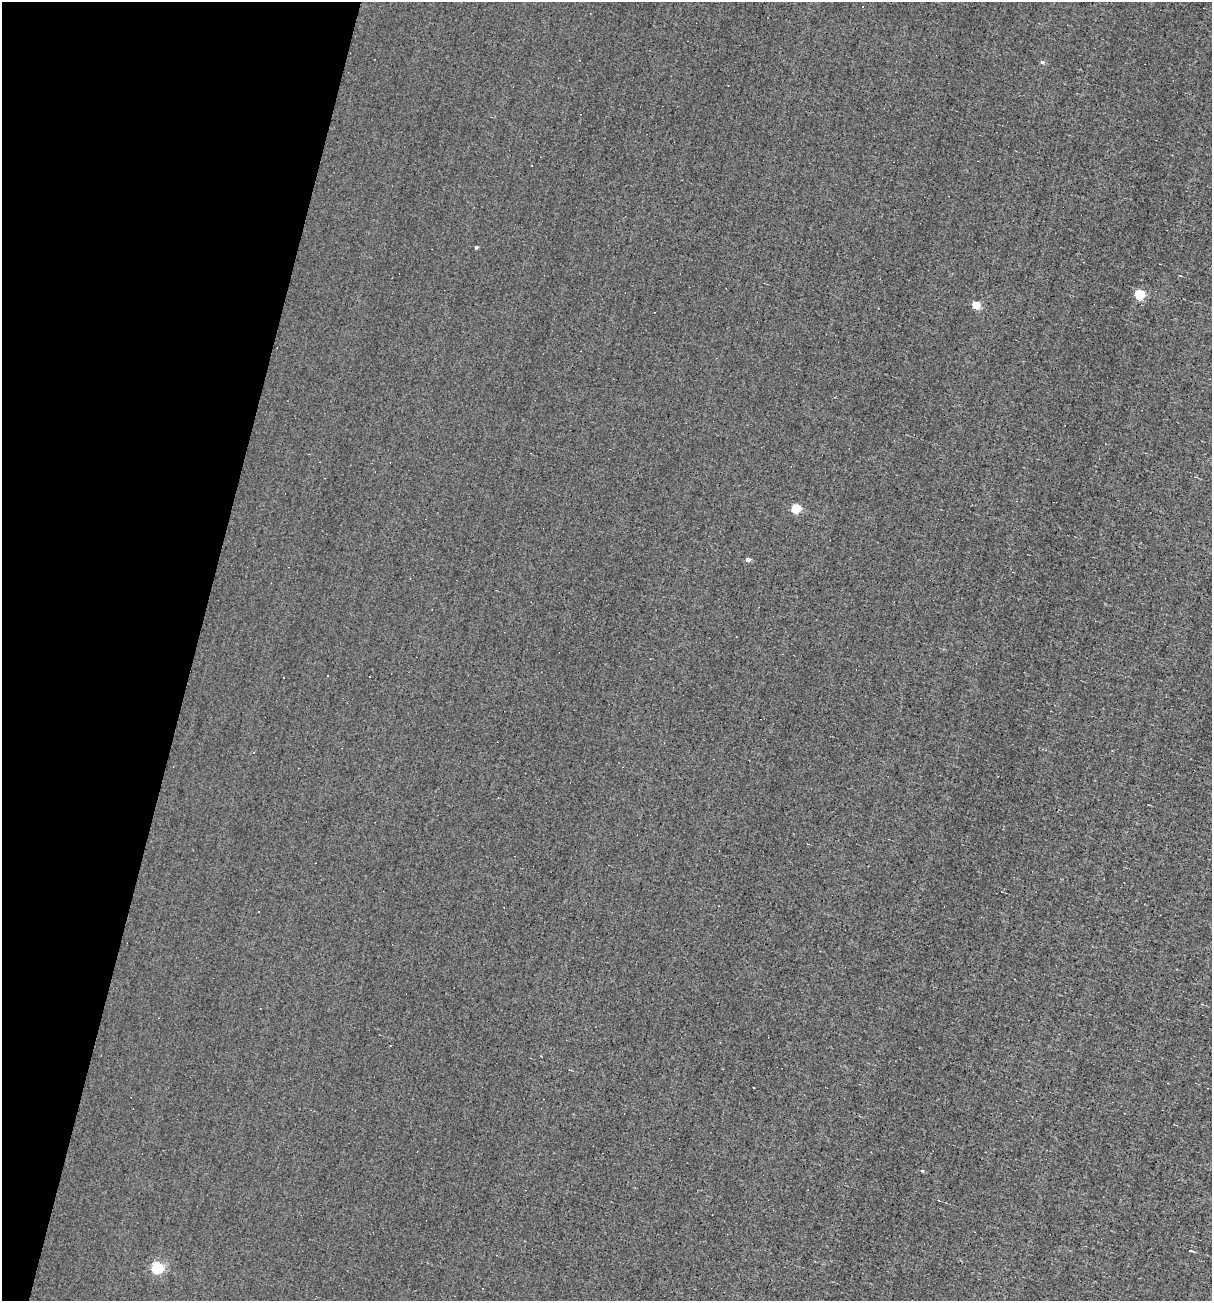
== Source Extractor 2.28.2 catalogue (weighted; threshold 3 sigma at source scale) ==
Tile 9 of 4 x 4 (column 1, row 3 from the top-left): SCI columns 116-1325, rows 1299-2597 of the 5198 x 5194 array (HDU 1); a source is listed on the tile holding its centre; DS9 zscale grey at full resolution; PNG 1214 x 1303 px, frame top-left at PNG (2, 2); no overlay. Shown black and unused: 16% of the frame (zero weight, under 3 of 4 exposures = <1% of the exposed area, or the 3 px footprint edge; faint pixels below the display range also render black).
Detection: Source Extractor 2.28.2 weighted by HDU 2 'WHT'; one run over the whole footprint, this tile lists its part. Background -0.00129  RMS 0.035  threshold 0.158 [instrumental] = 3 sigma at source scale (4.5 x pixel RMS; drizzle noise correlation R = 1.50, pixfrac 1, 0.05/0.05 arcsec/px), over >= 5 px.
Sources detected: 14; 5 cosmic-ray / hot-pixel residue — not listed; the other 9 listed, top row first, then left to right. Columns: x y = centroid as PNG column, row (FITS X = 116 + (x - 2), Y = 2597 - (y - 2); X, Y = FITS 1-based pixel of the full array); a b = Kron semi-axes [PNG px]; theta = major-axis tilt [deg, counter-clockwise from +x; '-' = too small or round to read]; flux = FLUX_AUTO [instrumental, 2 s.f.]
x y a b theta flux
579 60 2 2 - 2.6
1042 62 5 4 - 7.2
476 247 4 3 - 5.6
1139 294 5 5 - 240
976 305 5 5 - 96
795 508 5 5 - 190
748 559 5 4 - 14
1190 1251 6 2 -9 3.9
157 1268 6 5 - 460